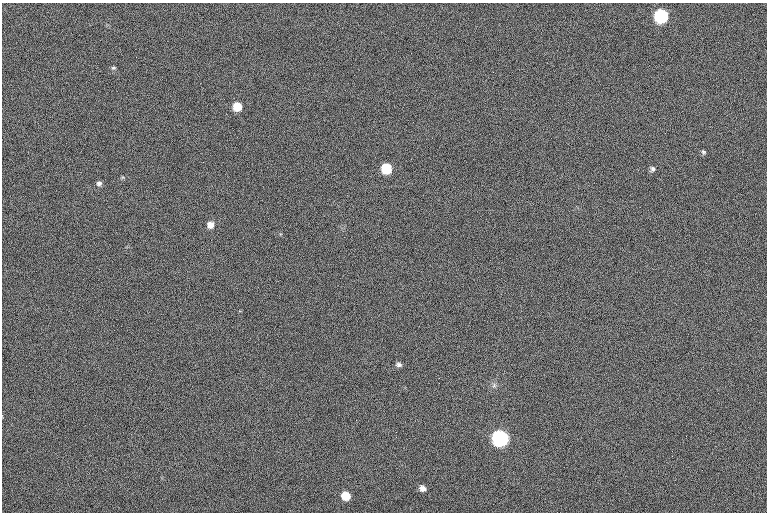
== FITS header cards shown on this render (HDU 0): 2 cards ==
NAXIS1  =                  765 /fastest changing axis
NAXIS2  =                  510 /next to fastest changing axis

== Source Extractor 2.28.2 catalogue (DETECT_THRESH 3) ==
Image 765 x 510 px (HDU 0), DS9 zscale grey, 1 PNG px = 1 image px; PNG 769 x 514 px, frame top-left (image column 1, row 510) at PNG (2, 3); no overlay
Background 160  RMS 7.9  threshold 23.6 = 3 sigma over >= 5 px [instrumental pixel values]
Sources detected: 17; all 17 listed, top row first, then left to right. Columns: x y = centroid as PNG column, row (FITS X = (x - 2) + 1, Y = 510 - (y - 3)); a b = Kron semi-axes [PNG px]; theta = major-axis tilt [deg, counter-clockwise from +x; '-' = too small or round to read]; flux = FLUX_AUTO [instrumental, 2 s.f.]
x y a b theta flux
662 15 9 9 - 45000
113 68 6 4 6 700
237 106 7 6 - 10000
703 152 7 5 -39 820
386 168 7 7 - 23000
652 169 7 6 - 1300
99 183 7 5 11 1300
210 225 6 6 - 3800
399 365 7 5 -1 1400
439 378 2 2 - 280
439 383 2 2 - 2000
494 385 7 4 57 1000
396 432 3 2 - 450
396 437 2 2 - 1200
500 439 8 8 - 170000
423 488 6 5 - 2700
346 496 7 6 - 12000

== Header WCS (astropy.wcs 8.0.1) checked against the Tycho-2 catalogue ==
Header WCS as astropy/WCSLIB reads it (CRVAL/CRPIX/CD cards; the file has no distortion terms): RA---TAN/DEC--TAN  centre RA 23:20:00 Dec +26:14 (350.00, +26.23 deg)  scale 1.07 arcsec/px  FOV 13.6' x 9.1'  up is -180 deg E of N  parity flipped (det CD > 0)
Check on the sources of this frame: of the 17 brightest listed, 5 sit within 1.5 arcsec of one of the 6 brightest Tycho-2 stars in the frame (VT <= 12.22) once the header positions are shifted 0.74 arcsec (0.72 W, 0.18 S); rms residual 0.46 arcsec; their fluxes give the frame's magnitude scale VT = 22.22 - 2.5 log10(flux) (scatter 0.28 mag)
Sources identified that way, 5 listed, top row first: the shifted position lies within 1.5 arcsec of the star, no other Tycho-2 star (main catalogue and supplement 1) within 3.0 arcsec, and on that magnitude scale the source's flux lands within +1.5 / -3 mag of the star's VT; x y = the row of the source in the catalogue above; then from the Tycho-2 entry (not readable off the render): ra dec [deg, ICRS J2000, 3 dp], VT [Tycho-2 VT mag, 2 dp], TYC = Tycho-2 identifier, HIP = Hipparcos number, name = IAU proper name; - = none
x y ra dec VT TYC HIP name
662 15 349.907 +26.153 10.29 2241-802-1 - -
237 106 350.048 +26.180 12.22 2241-337-1 - -
386 168 349.998 +26.198 11.60 2241-343-1 - -
500 439 349.960 +26.279 9.76 2245-115-1 115188 -
346 496 350.012 +26.296 11.90 2245-14-1 - -